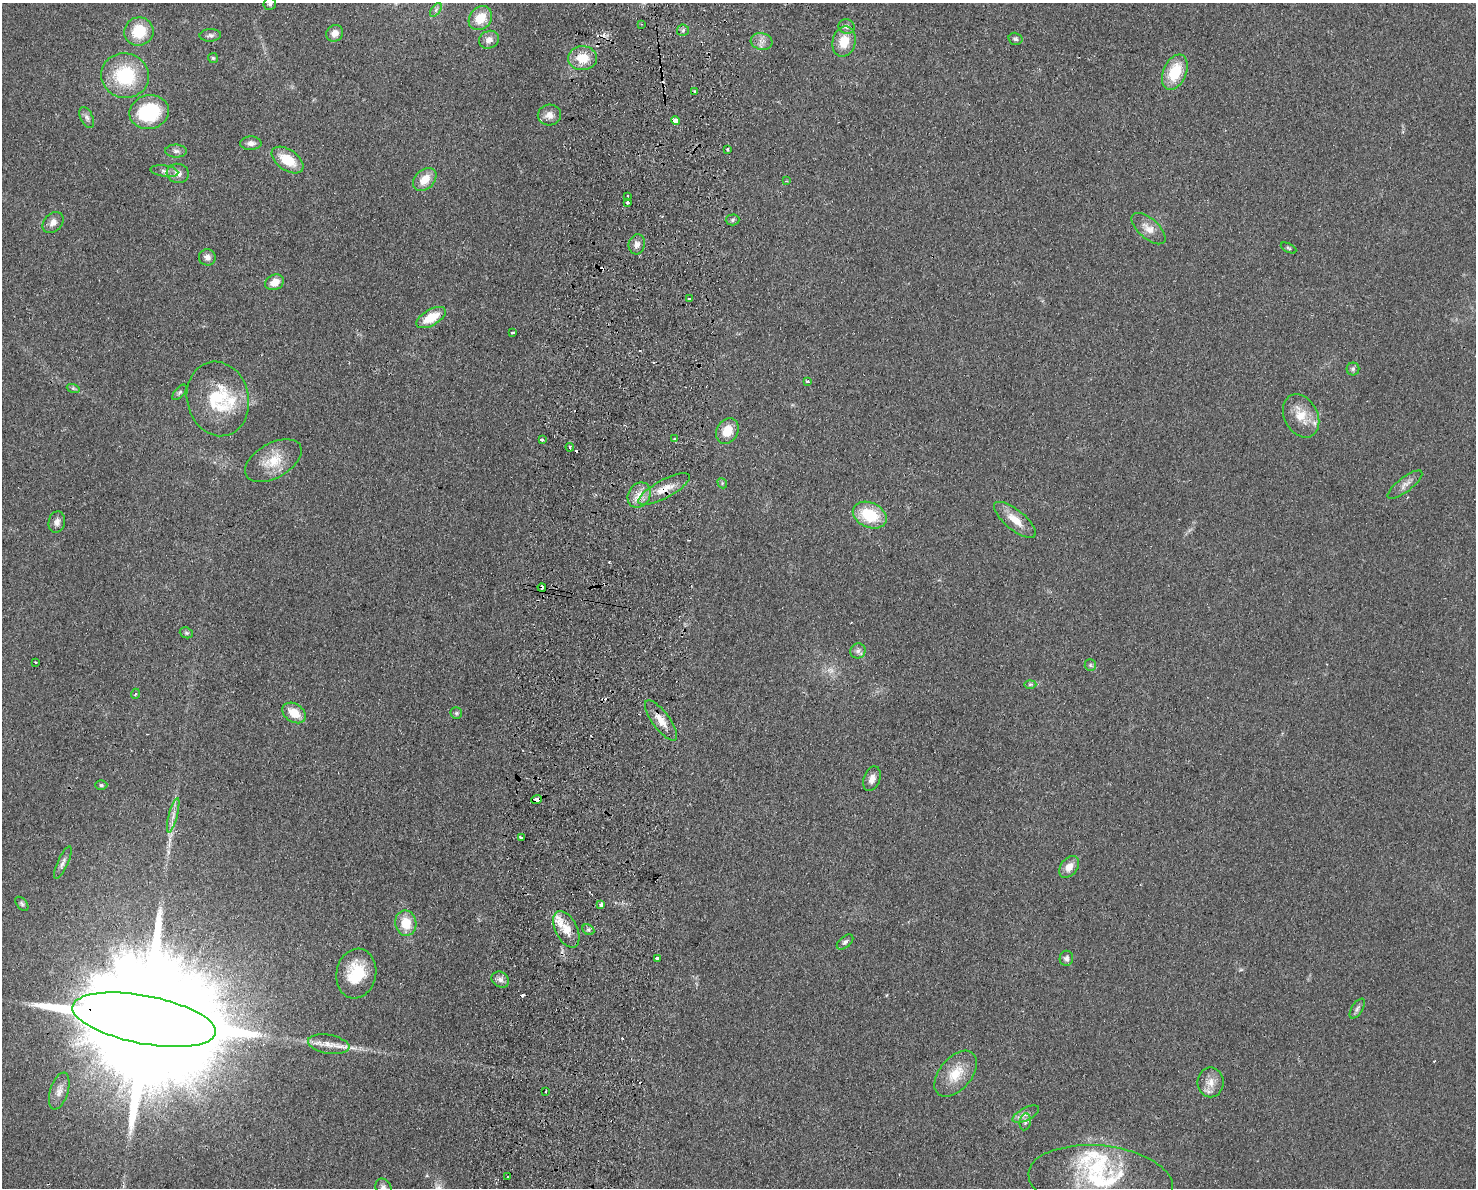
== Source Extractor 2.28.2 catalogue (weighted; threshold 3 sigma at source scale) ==
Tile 8 of 3 x 4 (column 2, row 3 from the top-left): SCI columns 1759-3232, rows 1197-2382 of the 4877 x 4765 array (HDU 1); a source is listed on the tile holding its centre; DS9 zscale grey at full resolution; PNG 1478 x 1190 px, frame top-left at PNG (2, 3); each listed source drawn as its Kron ellipse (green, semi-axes under 4 px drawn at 4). Shown black and unused: <1% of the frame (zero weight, under 2 of 3 exposures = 3% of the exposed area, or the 3 px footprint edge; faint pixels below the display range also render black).
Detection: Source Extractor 2.28.2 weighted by HDU 2 'WHT'; one run over the whole footprint, this tile lists its part. Background 0.0934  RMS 0.0095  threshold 0.0426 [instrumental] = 3 sigma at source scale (4.5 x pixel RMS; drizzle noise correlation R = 1.50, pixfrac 1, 0.05/0.05 arcsec/px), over >= 5 px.
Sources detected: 115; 1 too faint to see at this stretch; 10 cosmic-ray / hot-pixel residue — neither listed nor drawn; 5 inside a brighter listed object's ellipse — not listed separately; the other 99 listed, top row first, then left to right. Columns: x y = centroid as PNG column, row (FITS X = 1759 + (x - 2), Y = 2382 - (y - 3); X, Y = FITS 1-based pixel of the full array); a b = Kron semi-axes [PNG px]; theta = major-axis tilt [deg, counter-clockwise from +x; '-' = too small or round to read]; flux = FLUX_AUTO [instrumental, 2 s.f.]
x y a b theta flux
270 4 6 6 - 2
436 10 8 4 54 2.1
480 18 13 10 48 19
641 24 3 2 - 0.68
846 26 8 7 - 3.3
683 30 6 5 - 2
139 31 15 14 - 29
335 33 9 8 - 6.6
210 35 11 6 3 2.9
1015 39 7 6 - 2.2
489 40 10 8 24 6
761 41 11 8 -14 5.4
844 42 15 11 77 19
213 58 5 5 - 1.4
583 58 14 12 -2 19
1175 72 18 11 66 33
125 76 24 22 -13 56
695 92 3 3 - 1.4
149 112 20 16 11 62
549 115 11 10 - 7.5
87 118 11 6 -65 3.3
675 121 4 4 - 11
251 143 10 7 1 4.7
728 149 3 3 - 2.8
176 151 11 6 -1 3.4
287 160 18 10 -35 25
164 171 14 5 -8 3.7
178 173 11 9 -14 6.7
425 179 13 9 44 14
786 181 4 3 - 0.85
627 196 3 2 - 1.3
627 203 3 3 - 1.8
732 220 7 5 3 1.8
53 222 12 9 47 5.7
1149 229 21 10 -41 9.5
637 244 10 8 75 4.7
1288 248 8 3 -28 1.3
207 257 8 8 - 4.5
275 282 10 7 26 9.9
689 299 3 3 - 2.5
431 317 16 8 29 22
513 333 3 3 - 3
1353 369 6 6 - 1.9
808 381 3 3 - 2.7
73 388 6 4 -18 1.4
179 392 9 5 48 2
218 399 37 31 -77 54
1301 416 23 16 -62 19
727 431 13 10 61 16
675 439 4 3 - 1.7
542 440 4 2 - 2
570 447 4 3 - 1.3
273 461 31 17 29 24
722 483 5 4 - 1.4
1405 485 21 7 37 6.3
664 489 29 9 28 16
639 495 13 11 58 10
870 515 17 12 -24 37
1015 520 26 10 -39 15
57 522 11 8 80 4.8
542 587 4 3 - 4.7
186 633 7 5 -20 1.7
858 651 8 7 - 3.5
35 662 3 2 - 1.1
1090 665 6 5 - 1.7
1030 684 6 4 1 1.6
135 694 5 3 - 0.94
294 713 13 9 -34 15
456 713 6 6 - 1.7
661 720 24 8 -53 11
872 779 13 8 71 5.6
101 785 6 5 - 1.5
537 800 5 4 - 16
173 815 18 4 76 5.5
521 838 3 3 - 4.5
63 862 18 5 65 3.8
1069 867 12 8 53 8.7
22 904 8 5 -49 2
601 905 4 3 - 9
406 923 13 10 -78 20
566 929 20 11 -63 13
588 930 6 5 - 1.9
845 942 10 5 41 2.4
657 958 4 3 - 6.7
1066 958 7 6 - 3.1
356 974 25 20 78 37
500 980 9 7 -32 4.2
1357 1009 11 5 58 3.1
144 1020 73 24 -11 87000
329 1044 21 9 -10 11
956 1074 27 16 50 22
1210 1082 15 13 -89 9.5
59 1091 19 9 73 7.5
546 1092 3 3 - 2.3
1026 1114 14 6 27 4.5
1025 1122 8 5 81 2.5
507 1176 3 2 - 1
1101 1181 72 35 -6 96
384 1188 10 7 -64 4
Overlapping masked pixels (flux is a lower limit): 4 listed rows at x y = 664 489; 542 587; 537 800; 144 1020
Isophote crosses this tile's border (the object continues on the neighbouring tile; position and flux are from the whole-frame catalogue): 4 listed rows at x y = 270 4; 144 1020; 1101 1181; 384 1188